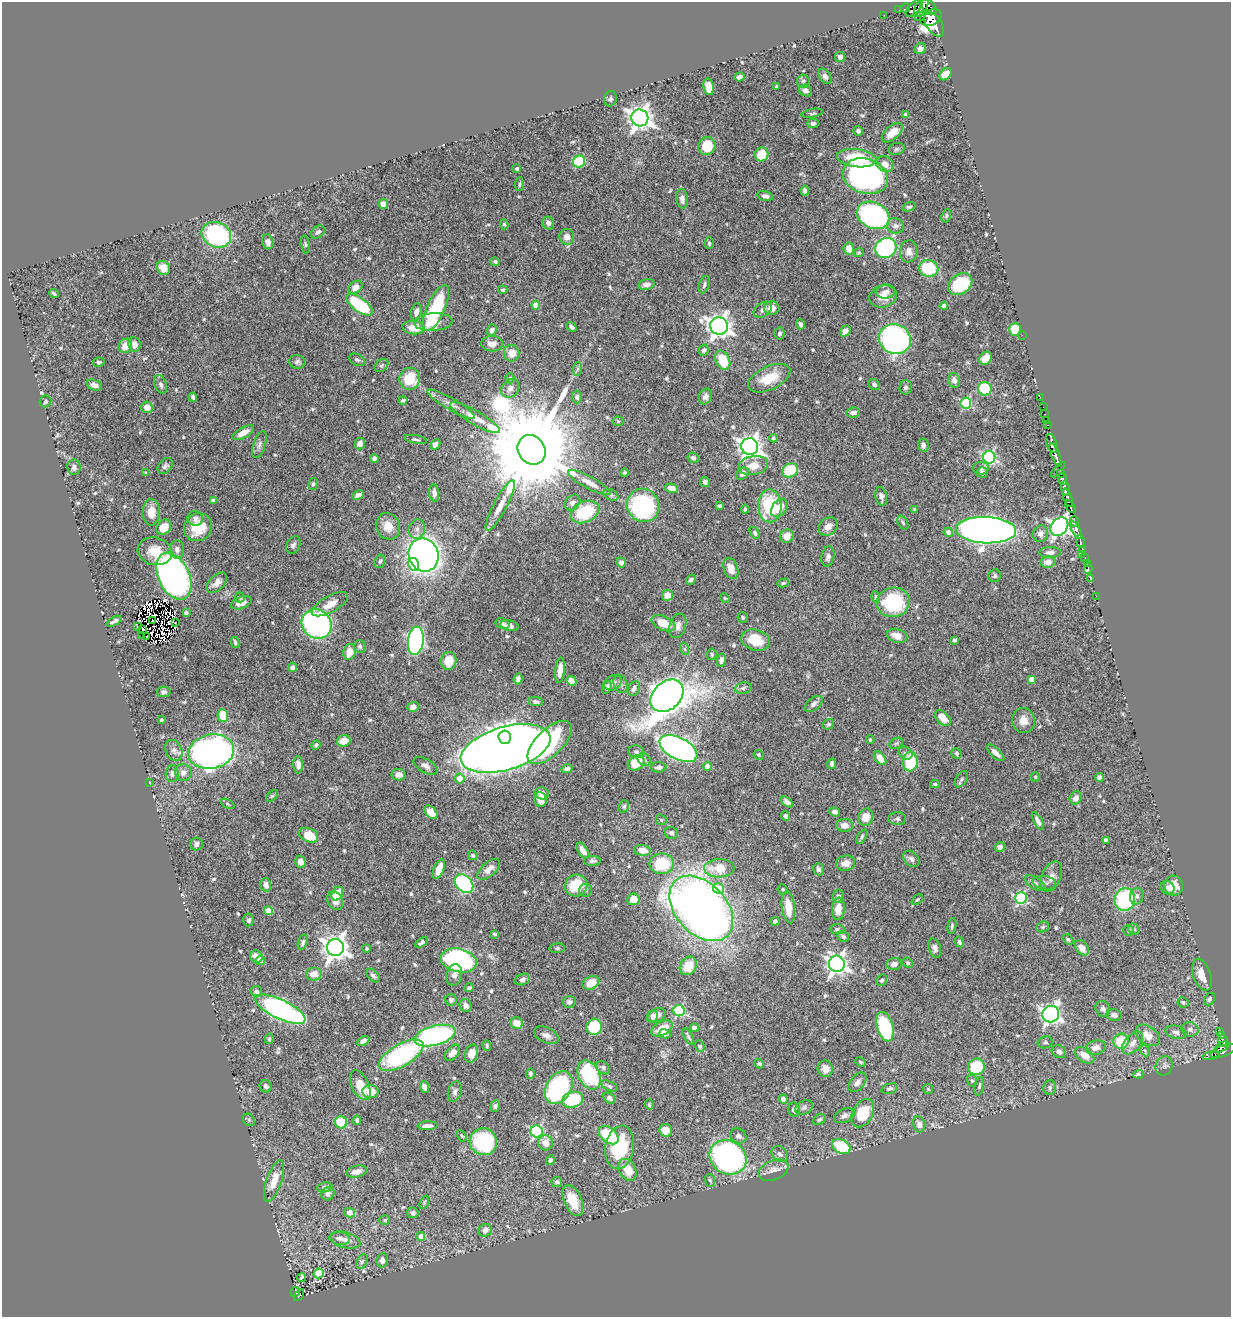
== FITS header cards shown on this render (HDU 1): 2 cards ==
NAXIS1  =                 1229
NAXIS2  =                 1315

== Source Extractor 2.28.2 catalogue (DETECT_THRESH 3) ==
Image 1229 x 1315 px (HDU 1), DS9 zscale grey, 1 PNG px = 1 image px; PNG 1233 x 1319 px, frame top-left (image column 1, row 1315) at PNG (2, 2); each listed source drawn as its Kron ellipse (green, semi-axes under 4 px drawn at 4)
Background 0.624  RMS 0.014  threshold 0.041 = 3 sigma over >= 5 px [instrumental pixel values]
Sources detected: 609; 7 with non-positive FLUX_AUTO (blend fragments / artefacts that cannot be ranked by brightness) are neither listed nor drawn; of the other 602, the 500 brightest by FLUX_AUTO listed and drawn (102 fainter detections omitted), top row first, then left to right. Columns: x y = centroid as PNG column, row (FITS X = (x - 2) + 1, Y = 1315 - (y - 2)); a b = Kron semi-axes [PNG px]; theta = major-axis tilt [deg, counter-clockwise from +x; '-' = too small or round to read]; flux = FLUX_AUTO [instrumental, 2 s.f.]
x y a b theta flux
921 7 11 6 61 480
929 7 9 6 -51 130
905 8 5 2 - 44
914 9 10 5 48 180
899 10 2 2 - 4.4
884 15 2 2 - 3.3
920 16 5 3 - 100
931 18 11 8 24 700
934 24 14 7 -54 990
920 49 6 5 - 4.5
840 57 5 5 - 3.1
945 74 7 5 45 10
825 76 8 5 -57 3.2
740 77 5 4 - 3.1
803 81 6 6 - 2.3
709 87 8 5 -80 12
776 87 3 3 - 1.6
806 91 6 5 - 3.7
610 99 7 6 - 2.6
812 113 11 3 11 1.4
905 114 4 3 - 1.6
640 118 8 8 - 840
813 124 5 4 - 2.7
858 131 5 4 - 2.3
892 133 12 6 41 13
707 146 9 8 - 24
896 149 8 6 16 1.9
762 154 7 6 - 25
857 158 20 9 -7 42
579 161 6 5 - 42
885 164 9 7 -31 8.1
517 169 3 3 - 2.2
865 176 23 17 -18 350
519 184 7 4 86 1.3
805 191 5 4 - 3
765 196 8 5 -12 3
682 199 10 6 -82 4.5
383 204 5 4 - 6.8
909 207 7 4 21 1.9
873 215 17 13 -27 170
946 216 7 4 72 1.4
548 223 6 5 - 4
504 224 5 4 - 1.5
895 226 8 7 - 3.7
318 232 8 5 38 2.6
216 235 15 12 -23 110
567 237 8 7 - 6.9
268 242 7 5 -72 4.2
709 243 6 4 -89 2
305 244 9 3 -81 1.4
849 248 6 5 - 9.1
886 248 11 10 - 100
909 251 11 9 82 4.9
859 253 5 4 - 1.4
495 262 5 4 - 1.8
163 268 7 6 - 12
929 268 10 8 -11 42
646 284 8 5 11 4.5
960 284 13 10 35 45
704 285 9 5 71 2.6
355 287 8 5 40 8.6
503 290 4 3 - 1.5
886 292 10 7 6 4.5
54 294 5 2 - 1.6
883 296 14 11 17 9.8
359 305 15 7 -36 69
536 305 4 4 - 10
944 306 4 4 - 6.2
436 308 25 9 65 69
772 308 8 6 -1 7.9
763 310 10 6 35 3.8
416 312 9 5 80 4.2
433 322 19 9 4 14
800 324 5 4 - 2.5
719 326 9 8 - 780
413 327 11 6 -5 14
572 327 5 3 - 2.6
1015 329 6 6 - 25
492 330 6 5 - 3.5
845 331 6 4 52 4.6
779 333 6 5 - 2.1
1022 335 2 2 - 38
895 339 16 14 -19 280
492 344 11 7 -3 7.1
134 345 7 6 - 6.4
125 346 7 6 - 10
704 350 5 4 - 1.9
512 353 8 7 - 12
986 358 7 5 50 13
357 360 8 5 -26 2.1
723 360 10 7 -64 25
99 362 6 4 12 1.7
297 362 8 6 -10 2.6
381 365 8 5 42 1.7
578 369 7 4 88 1.6
510 378 5 4 - 1.3
769 378 22 12 25 23
410 379 11 10 - 26
954 380 7 6 - 4.7
874 384 6 5 - 2.5
94 385 8 5 -20 4.7
161 385 9 6 -70 3.2
906 387 7 6 - 2.4
510 388 10 8 52 6
985 389 7 6 - 57
193 397 4 3 - 2.2
577 397 6 5 - 3
705 397 8 6 63 4
1040 397 2 2 - 5.8
403 400 4 3 - 1.8
45 401 6 5 - 2
966 403 5 5 - 72
451 404 27 6 -30 7.9
147 407 6 5 - 9.4
1043 407 2 2 - 2.7
853 413 7 5 11 4.4
1045 414 3 2 - 15
475 418 28 7 -30 13
1046 420 2 2 - 3.6
618 421 5 5 - 1.2
1048 425 3 2 - 11
243 433 12 5 29 8.3
773 438 4 4 - 1.8
416 439 11 3 -9 1.9
1052 443 9 5 -72 440
259 444 14 6 71 4.4
360 444 6 5 - 5.5
435 444 5 4 - 4.7
923 445 7 5 -81 2.9
750 447 8 8 - 620
532 450 15 13 -59 29000
1055 455 12 3 -69 700
989 457 6 6 - 150
374 458 4 4 - 3.5
693 458 6 5 - 3.2
753 465 15 9 11 13
165 466 9 6 49 2.6
74 467 8 6 -89 2.9
981 468 8 6 6 2.4
790 470 8 6 30 37
1058 470 9 4 48 85
146 473 4 4 - 1.6
625 473 4 4 - 2.3
982 473 5 5 - 2.5
742 474 7 5 46 3.7
1061 474 3 3 - 57
1063 479 6 3 -66 220
705 482 5 5 - 2.9
589 483 23 6 -28 10
313 484 6 4 75 1.5
672 488 6 4 -10 7.1
1065 488 7 3 -78 87
434 493 8 5 -83 4.3
358 495 6 4 27 3.7
611 495 8 5 -29 2.4
881 496 9 5 -80 3.6
1068 498 10 3 -68 240
213 501 4 4 - 4.3
572 503 9 6 45 4.2
643 505 17 16 - 150
500 506 28 6 62 12
720 506 4 3 - 1.7
770 506 16 12 -88 57
1070 507 7 3 -59 12
779 508 10 7 53 14
745 509 4 3 - 1.4
914 510 4 4 - 1.5
151 512 13 8 89 12
585 512 15 10 25 52
195 518 8 7 - 3.6
1074 521 5 3 - 260
903 523 7 5 -59 1.6
388 526 13 11 -66 13
828 526 10 8 43 6.5
164 527 8 6 52 16
198 527 14 13 - 24
1059 527 10 8 51 420
417 529 10 8 76 4.5
986 530 30 13 -2 880
1076 530 9 4 -62 590
948 532 5 4 - 3.7
755 533 6 4 -58 2.2
1041 534 8 7 - 4.1
787 536 7 6 - 9.7
1080 541 6 3 -76 88
293 545 9 6 62 2.8
177 549 9 7 -86 4
1083 549 3 3 - 42
155 551 17 13 -15 18
1050 552 11 5 2 3.7
1082 554 3 2 - 5.5
424 555 17 15 -70 820
828 557 10 6 79 4.1
1085 558 4 3 - 23
380 561 7 5 73 1.8
621 562 5 5 - 3.8
1048 562 7 6 - 7.1
1087 563 3 2 - 4.8
414 564 6 5 - 24
731 568 11 7 -72 9.6
1088 568 5 3 - 18
174 576 25 15 -64 440
995 576 6 6 - 2
1091 579 3 2 - 5.8
691 580 5 4 - 2.5
217 583 12 7 45 7.6
783 583 6 4 11 1.3
667 595 5 5 - 13
1096 596 2 2 - 3.5
240 597 5 4 - 1.8
876 597 6 4 -83 1.6
725 598 5 4 - 1.3
893 602 16 14 11 76
241 603 11 6 20 8.1
330 604 20 8 29 12
186 613 4 3 - 1.5
743 617 5 5 - 1.5
114 621 8 3 29 2.8
152 621 3 2 - 1.8
175 623 3 2 - 4.2
663 623 13 7 -23 19
317 624 16 14 -40 270
502 624 7 5 -15 2.3
509 626 9 5 -12 5
678 626 13 8 70 5.4
137 627 3 2 - 1.5
142 629 2 2 - 1.3
142 635 3 2 - 66
897 636 10 7 -16 10
146 637 2 2 - 1.4
755 640 15 10 -16 24
954 640 4 4 - 1.9
416 641 14 8 82 250
235 642 5 3 - 1.8
360 646 6 6 - 2.2
685 649 6 4 -71 1.3
349 652 8 6 77 13
712 654 5 5 - 1.6
721 660 7 4 80 4.2
448 661 9 7 78 16
292 667 4 4 - 3
560 670 12 4 84 9.1
518 679 5 4 - 3
1031 679 4 4 - 7.5
571 681 5 4 - 6.4
613 683 9 7 30 4.1
621 684 9 6 -67 2.9
607 687 6 4 70 2.8
634 688 8 5 62 3.2
743 688 8 5 11 2.4
164 692 7 5 11 2.4
667 696 18 14 43 1700
536 702 7 4 -8 2.5
814 704 10 6 38 3.1
413 707 6 5 - 5.3
223 715 6 5 - 23
943 718 10 6 -45 12
161 720 3 3 - 1.4
1023 720 12 11 - 9.8
828 724 6 5 - 1.7
505 737 6 6 - 1000
870 740 4 3 - 1.3
344 741 7 5 19 9.2
550 742 28 13 44 200
896 743 7 5 28 1.8
316 745 4 4 - 1.7
506 748 46 21 16 2000
678 749 21 10 -27 370
174 750 11 8 -63 4.7
211 752 23 17 10 430
636 752 8 6 -9 2.7
906 753 7 6 - 2.6
956 753 5 5 - 1.5
995 753 11 5 -43 5.7
759 755 5 4 - 1.4
880 758 8 5 -50 10
644 760 7 5 -36 1.9
910 762 10 7 86 39
636 763 9 7 35 22
832 764 5 4 - 2.8
298 765 8 5 -88 5.3
426 766 13 7 -29 4.4
708 766 4 4 - 12
659 767 7 5 -1 3.6
567 769 5 4 - 3
183 772 8 8 - 5.8
172 774 8 6 86 3.8
399 775 7 5 -10 4.7
1035 777 4 4 - 1.3
1099 777 4 4 - 2.6
460 778 5 4 - 15
961 779 9 5 56 2.2
149 783 3 2 - 1.4
935 784 5 3 - 1.3
542 793 7 6 - 4.4
272 796 7 4 44 1.4
1076 798 7 5 58 6.3
540 800 7 6 - 9.1
787 802 7 4 -39 3.1
228 804 7 4 -28 1.2
624 806 6 5 - 1.8
431 812 8 5 -47 11
835 812 5 4 - 4
786 816 5 4 - 2.3
866 817 9 7 70 12
897 819 9 6 -2 2.6
661 820 6 5 - 1.3
1038 821 10 4 -61 4.1
844 825 8 6 0 6.7
671 833 6 6 - 3
309 835 10 6 -25 23
862 837 8 4 61 1.6
1106 840 4 4 - 5.9
197 844 6 6 - 3.8
1000 847 5 5 - 3.1
642 850 8 5 -9 7.7
583 851 9 4 -59 7.2
473 855 5 4 - 1.5
911 859 9 6 -46 3
592 861 8 5 2 2.5
301 862 6 5 - 6.6
846 863 9 7 14 7
662 864 12 10 0 39
719 868 15 9 1 23
439 869 10 5 69 14
489 869 14 7 41 8.4
818 869 6 5 - 2.7
1051 877 16 9 68 6.5
464 883 10 7 -44 120
1035 883 11 5 -32 3
1044 883 12 6 -11 3.9
266 885 7 5 -75 5.8
576 885 11 10 - 28
1174 886 10 9 - 12
1168 888 7 6 - 5.1
719 889 5 5 - 33
783 889 5 4 - 1.4
586 890 6 6 - 2.6
337 894 7 5 60 23
838 896 7 5 79 2.5
1137 896 8 6 76 3.2
1021 898 6 6 - 120
633 899 6 6 - 12
917 900 6 4 40 1.3
1125 900 11 10 - 83
335 901 10 7 -58 6.1
788 907 16 6 -83 16
701 908 38 25 -47 880
838 909 11 6 86 10
268 911 4 4 - 14
249 920 6 5 - 2
775 921 4 4 - 2.5
952 926 8 4 80 2
1043 927 7 5 22 1.7
837 929 7 5 0 1.9
1134 929 6 5 - 1.6
1128 930 5 5 - 1.9
495 934 4 3 - 1.3
843 937 6 5 - 2.2
1068 939 6 4 -38 1.7
303 942 8 4 74 2.3
959 942 5 4 - 2.1
421 943 7 3 33 2.4
335 948 8 8 - 830
367 948 4 3 - 1.3
557 948 7 5 8 1.7
935 948 9 6 -73 3.3
1082 948 9 6 -51 6.1
256 956 6 6 - 9.3
260 960 4 4 - 17
459 960 18 11 -13 180
908 963 5 5 - 1.5
837 964 8 8 - 510
894 964 7 6 - 4.7
688 966 10 8 55 18
314 974 7 6 - 9.7
373 975 8 5 -46 2.9
454 975 11 7 77 5.4
1202 975 16 8 -72 13
522 979 8 5 15 3
882 980 6 5 - 1.7
591 983 9 6 27 14
469 988 5 4 - 2.2
256 991 6 5 - 2.2
1210 999 7 5 63 1.9
451 1000 5 5 - 2.2
569 1002 6 6 - 3.4
1183 1002 6 5 - 1.7
466 1006 7 5 -59 4.2
280 1009 27 9 -25 250
1103 1009 8 7 - 3.3
679 1011 5 5 - 110
1051 1014 8 8 - 370
657 1015 10 6 26 7.5
1114 1015 7 5 -11 4
652 1016 6 5 - 3.7
517 1023 6 5 - 13
594 1027 8 7 - 43
885 1027 15 8 -74 78
662 1028 11 6 26 18
694 1028 4 4 - 3.3
1190 1029 8 7 - 3.5
1219 1031 3 3 - 19
1176 1032 10 6 -15 3.6
665 1034 6 4 -15 3.3
546 1035 13 7 -26 5.3
1148 1035 13 9 -36 11
435 1036 21 9 15 220
688 1036 9 3 -61 2.2
1221 1036 3 3 - 89
269 1039 5 4 - 1.5
1223 1040 5 4 - 61
363 1041 7 4 31 4.9
1121 1041 8 7 - 29
1045 1042 7 6 - 2.1
1133 1043 13 8 50 7.3
487 1046 5 4 - 1.3
700 1046 5 5 - 2.4
1222 1047 8 3 31 110
1096 1048 10 7 16 7.3
1145 1051 6 4 -48 1.6
1224 1051 14 5 20 280
1059 1052 7 6 - 4.1
452 1053 9 5 49 7
472 1054 9 6 73 11
401 1055 25 11 30 130
1085 1055 11 6 -35 13
1211 1055 8 4 16 25
860 1062 5 3 - 1.3
759 1064 5 4 - 1.8
1164 1066 10 8 69 3.6
976 1067 8 8 - 41
603 1068 7 5 -42 2.7
825 1069 8 7 - 7.8
530 1073 5 3 - 2.1
1138 1074 5 4 - 4.2
589 1075 15 10 -63 78
972 1081 6 5 - 1.7
857 1082 11 7 50 4.8
360 1085 16 8 -64 16
266 1086 6 5 - 2.9
609 1086 9 4 -25 2
979 1086 9 4 78 2.1
424 1087 6 4 -73 3.9
559 1088 18 12 59 130
1050 1088 7 6 - 2.6
889 1089 8 5 15 2.2
928 1089 5 5 - 1.4
370 1091 8 6 2 14
455 1092 10 6 74 3.4
609 1098 6 4 -37 3.2
783 1099 4 4 - 8.5
573 1100 11 7 18 55
649 1105 5 4 - 1.2
495 1106 6 4 67 2.1
804 1108 9 6 28 3.1
794 1110 7 5 -78 4.3
863 1113 15 10 61 33
844 1116 11 6 24 3.8
819 1119 7 5 32 1.8
249 1120 7 5 -49 1.5
357 1120 5 4 - 2.2
341 1122 6 6 - 32
919 1124 8 6 -78 5
428 1126 10 4 3 4.8
666 1130 6 6 - 11
537 1131 6 6 - 140
608 1135 11 7 -39 43
462 1136 6 4 -58 1.3
738 1136 8 7 - 4
483 1142 13 13 - 89
545 1143 7 7 - 9
620 1147 22 14 79 49
841 1147 10 6 -27 42
780 1154 9 7 -45 3.6
728 1157 19 16 -31 280
550 1160 5 4 - 2
628 1170 11 8 -60 19
773 1170 15 9 22 7.7
357 1172 10 6 13 6.9
710 1180 6 5 - 1.6
274 1181 22 7 71 14
557 1182 5 5 - 2.2
324 1187 7 5 10 2.1
328 1194 7 6 - 3.3
573 1200 16 9 -66 23
424 1202 7 4 71 1.3
350 1213 6 4 -15 11
413 1213 6 5 - 3.2
385 1220 5 4 - 1.5
485 1230 7 6 - 4.8
421 1236 4 4 - 13
340 1238 10 6 -7 4.1
345 1240 15 8 -15 7.9
382 1260 7 5 84 4.5
362 1262 8 5 63 2
318 1273 5 5 - 51
301 1278 5 3 - 1.2
295 1292 5 3 - 21
299 1295 6 3 56 25
At the frame edge (FLAGS 8, measured only in part): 1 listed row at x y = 921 7
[102 fainter detections neither listed nor drawn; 7 non-positive-flux detections neither listed nor drawn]